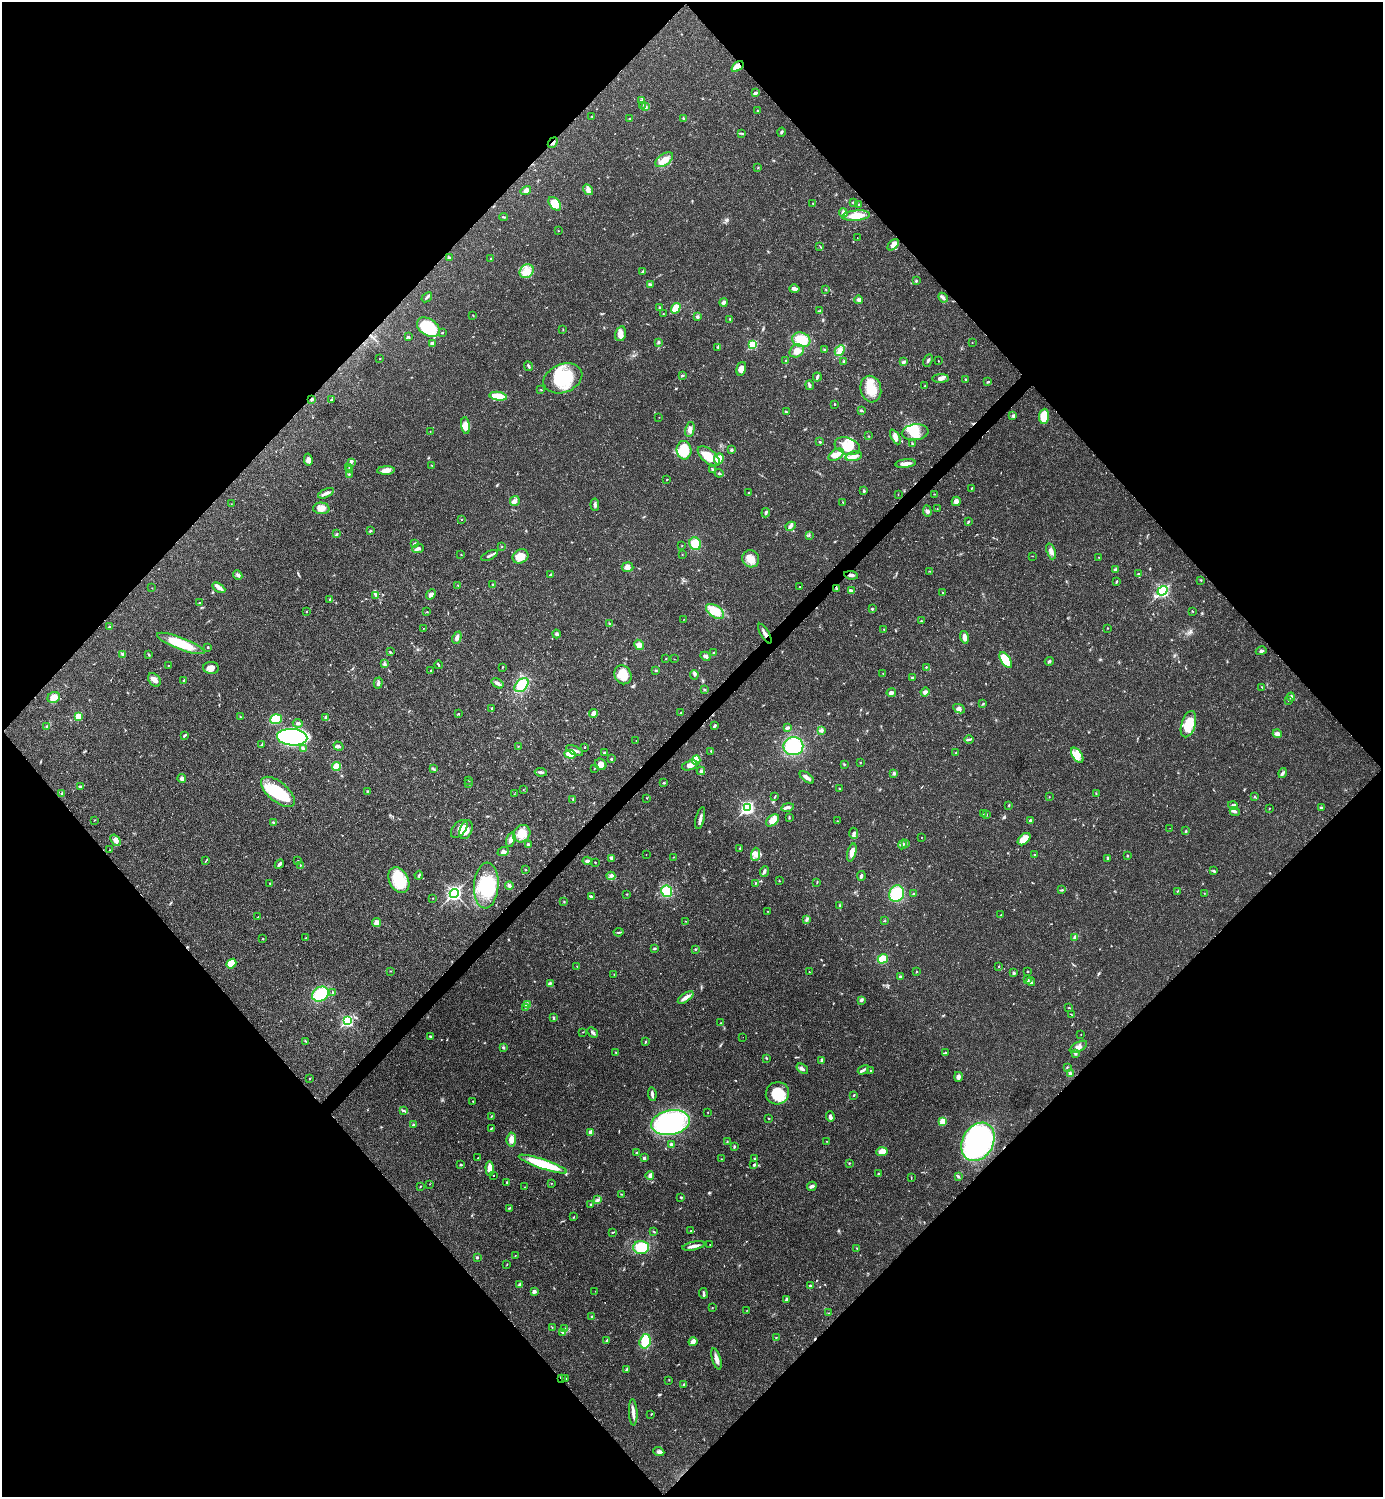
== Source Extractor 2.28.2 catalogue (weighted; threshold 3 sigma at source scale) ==
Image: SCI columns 303-5826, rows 3-5981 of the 5984 x 5985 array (HDU 1 of 3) = the unmasked area's bounding box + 8 px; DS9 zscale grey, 4 x 4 block average (1 PNG px = mean of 4 x 4 image px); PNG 1385 x 1499 px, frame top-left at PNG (2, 2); each listed source drawn as its Kron ellipse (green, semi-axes under 4 px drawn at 4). Shown black and unused: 51% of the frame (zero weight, under 3 of 4 exposures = <1% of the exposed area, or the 3 px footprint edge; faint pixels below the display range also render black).
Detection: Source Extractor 2.28.2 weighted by HDU 2 'WHT'. Background 0.02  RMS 0.0022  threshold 0.01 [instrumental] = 3 sigma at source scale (4.5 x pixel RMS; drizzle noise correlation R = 1.50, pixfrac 1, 0.05/0.05 arcsec/px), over >= 5 px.
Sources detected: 585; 4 inside a brighter object's white glare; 4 cosmic-ray / hot-pixel residue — neither listed nor drawn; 5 coinciding with a brighter row at this scale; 34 inside a brighter listed object's ellipse — not listed separately; of the other 538, all 500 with FLUX_AUTO >= 0.392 (the completeness limit of this list) listed and drawn (38 fainter detections not listed), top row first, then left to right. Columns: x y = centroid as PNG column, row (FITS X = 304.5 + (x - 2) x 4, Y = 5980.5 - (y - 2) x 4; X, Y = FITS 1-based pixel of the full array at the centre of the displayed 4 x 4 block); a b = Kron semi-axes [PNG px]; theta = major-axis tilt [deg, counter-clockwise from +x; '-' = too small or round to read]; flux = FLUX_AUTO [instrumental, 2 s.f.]
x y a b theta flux
737 67 7 4 38 14
755 93 4 2 - 3.1
642 100 4 3 - 2.3
643 105 2 2 - 0.56
646 107 3 2 - 1.4
758 111 2 2 - 0.65
592 116 2 2 - 0.51
683 118 4 2 - 1.4
630 119 3 2 - 1.5
781 132 4 2 - 2.2
742 133 2 2 - 0.73
553 143 6 2 51 1.8
664 160 10 5 36 12
758 168 2 2 - 0.43
588 190 6 3 -58 4.3
526 191 5 3 - 5.2
854 202 3 2 - 2
813 203 2 2 - 0.64
555 204 8 5 -49 22
859 204 3 2 - 0.81
843 213 4 4 - 4.5
856 216 14 5 5 19
504 217 4 2 - 1.3
558 230 2 2 - 0.5
857 238 2 2 - 0.65
893 245 7 4 46 5.3
820 246 3 2 - 0.54
450 258 3 2 - 1.3
491 258 2 2 - 0.66
527 271 7 6 - 12
642 272 3 2 - 1.1
916 280 2 2 - 1.1
650 285 3 3 - 1.9
794 289 5 4 - 4.1
826 289 3 2 - 0.86
427 297 6 2 39 2.4
943 298 5 3 - 2.8
859 300 4 3 - 4.2
723 302 4 3 - 2.8
660 307 2 2 - 1.9
676 308 5 4 - 17
820 311 3 3 - 1.8
663 313 2 2 - 0.55
473 315 2 2 - 0.62
697 317 3 3 - 2.3
730 319 3 2 - 1.1
428 327 13 8 -34 57
563 330 2 2 - 0.56
442 332 3 2 - 0.87
621 334 7 5 77 7.1
408 337 3 2 - 1.2
801 340 9 7 -17 33
658 342 3 3 - 1.7
972 342 2 2 - 0.48
432 343 3 2 - 3.7
753 345 3 3 - 30
718 347 2 2 - 0.97
825 350 2 2 - 0.74
840 350 6 4 45 5.7
797 351 7 6 - 12
380 358 2 2 - 0.58
786 360 2 2 - 0.58
928 360 6 2 63 2.7
844 361 4 3 - 2.1
938 361 2 2 - 0.54
904 362 2 2 - 3.1
528 366 5 2 - 2.3
741 369 7 4 76 8.7
682 375 3 2 - 1.2
817 377 4 3 - 2.4
563 378 20 14 22 74
940 378 8 3 1 4.6
966 379 3 2 - 0.89
988 382 3 2 - 1.3
809 385 5 3 - 2.7
925 386 2 2 - 0.72
871 389 13 10 -77 28
541 390 3 2 - 0.68
498 396 9 3 -9 34
312 399 2 2 - 2.3
331 400 3 2 - 0.68
835 404 2 2 - 1
861 410 4 2 - 2.1
786 412 3 2 - 1.2
1013 416 4 3 - 1.8
1044 416 7 5 84 32
659 417 2 2 - 0.41
466 425 8 4 -83 7.4
690 429 8 4 79 7.5
430 432 2 2 - 0.42
915 432 13 8 6 20
868 436 2 2 - 0.55
895 437 8 4 -62 7
820 442 2 2 - 0.93
912 444 3 2 - 0.93
847 446 13 8 -19 24
684 450 9 7 -84 41
731 450 3 2 - 1.8
836 455 8 5 32 10
709 456 13 6 -40 23
854 456 8 4 14 8.4
719 459 5 4 - 15
308 460 6 4 -79 4.4
351 462 3 3 - 2.1
905 464 10 3 6 8.7
432 465 2 2 - 0.71
349 467 2 2 - 0.45
712 469 3 2 - 1.1
349 470 3 2 - 0.74
386 470 9 4 3 9.8
719 473 4 2 - 2
349 474 3 2 - 1.2
667 480 2 2 - 0.72
971 488 2 2 - 0.71
864 491 3 2 - 1.8
326 493 8 3 24 4.8
748 493 3 2 - 0.91
934 494 2 2 - 0.52
898 495 2 2 - 0.42
515 501 5 4 - 4.7
956 501 5 4 - 6.8
843 502 3 2 - 1
231 504 2 2 - 0.46
595 505 6 3 -86 3.1
321 508 8 6 -4 8
937 509 2 2 - 0.41
927 511 6 3 -85 2.9
766 513 5 2 - 2.1
461 520 2 2 - 0.58
968 522 3 2 - 1.1
791 526 5 4 - 4
370 531 4 2 - 1.5
337 534 3 2 - 1.4
809 535 2 2 - 0.63
414 544 4 2 - 1.8
695 544 6 5 - 21
682 546 2 2 - 0.53
502 547 2 2 - 0.61
418 548 6 3 20 3.3
1051 551 8 4 -70 5.7
461 555 2 2 - 0.61
682 555 2 2 - 0.41
489 556 9 2 26 3.5
520 556 8 6 30 17
1032 556 2 2 - 0.48
1099 557 2 2 - 0.53
751 559 9 8 - 14
627 567 6 4 -5 6.6
1115 570 3 3 - 2.1
929 571 3 2 - 0.73
1138 574 3 2 - 0.78
238 575 5 3 - 3.2
551 575 3 2 - 2.5
851 575 7 3 -7 3.4
1201 580 3 2 - 0.92
1116 581 3 2 - 1.1
458 585 2 2 - 0.68
493 585 4 3 - 1.8
799 587 2 2 - 0.58
152 588 2 2 - 0.41
219 588 7 4 -31 5
836 588 3 2 - 1.5
851 591 4 2 - 4.1
1162 591 5 3 - 110
943 593 3 2 - 0.73
431 594 5 4 - 5.3
375 595 2 2 - 0.92
330 599 3 2 - 0.98
199 603 2 2 - 0.53
872 609 2 2 - 1.3
306 611 2 2 - 0.48
715 611 10 6 -35 24
1192 611 2 2 - 0.65
427 612 2 2 - 0.84
684 619 2 2 - 0.41
921 621 2 2 - 0.6
609 623 3 2 - 0.9
109 627 2 2 - 1.3
423 628 2 2 - 0.42
1108 628 2 2 - 0.67
884 629 2 2 - 0.52
556 634 4 3 - 3
765 634 11 2 -60 5.1
964 637 6 3 -75 7.9
457 638 6 3 64 4.1
181 643 25 6 -21 45
639 645 5 4 - 5.8
208 647 2 2 - 1.1
1261 651 5 3 - 2.5
390 652 3 2 - 1.2
713 653 2 2 - 1.2
123 654 3 2 - 1.6
149 655 3 2 - 0.8
706 656 5 4 - 3.5
666 659 2 2 - 0.67
674 659 2 2 - 0.4
1006 660 9 4 -57 49
1049 661 4 3 - 2.2
384 664 3 2 - 1.5
438 665 4 2 - 1.6
168 666 2 2 - 0.52
502 667 3 2 - 0.72
926 667 2 2 - 0.96
211 668 8 6 -1 7.8
430 670 3 2 - 0.69
656 671 2 2 - 1.6
883 673 2 2 - 0.48
623 675 10 8 -63 23
694 675 5 2 - 1.7
912 678 3 2 - 1.2
154 680 8 5 -53 6.9
184 680 3 2 - 1.3
378 683 6 2 74 3.3
498 683 7 3 -34 3.9
522 685 8 5 45 38
1262 687 2 2 - 0.61
704 689 3 2 - 0.95
925 692 4 3 - 4.3
891 693 4 3 - 3.5
54 697 6 5 - 12
1291 697 4 3 - 2.4
1288 700 2 2 - 0.62
983 704 3 2 - 1.2
492 709 2 2 - 0.92
959 709 6 4 -25 4.8
593 713 4 4 - 5.9
681 713 2 2 - 1
458 714 2 2 - 1
78 716 3 2 - 20
240 716 2 2 - 0.62
326 718 4 3 - 3.6
276 719 6 5 - 49
298 723 5 3 - 2.6
1188 724 13 7 72 33
714 726 4 2 - 2.6
47 727 2 2 - 0.74
787 728 3 3 - 2.8
821 730 4 3 - 2.7
1277 734 4 4 - 4.1
185 735 4 2 - 1.8
292 737 15 8 -4 330
969 739 4 2 - 2.1
636 741 2 2 - 1.4
261 745 3 2 - 0.71
338 746 5 3 - 2.7
518 746 2 2 - 0.57
793 746 10 9 - 80
585 747 2 2 - 0.84
303 749 4 3 - 3.2
574 750 9 2 -25 3.7
711 751 2 2 - 1.1
604 753 2 2 - 2.4
956 753 3 2 - 1.1
570 754 6 4 -4 24
1077 755 8 5 -55 11
611 759 3 2 - 1.2
696 760 4 4 - 34
860 762 2 2 - 0.75
601 764 6 5 - 6.7
844 764 2 2 - 0.83
690 765 8 4 19 7.9
336 767 4 3 - 20
433 768 2 2 - 0.52
594 768 2 2 - 0.56
701 771 4 3 - 2.6
541 772 6 3 -7 2.7
894 773 3 3 - 2.3
1282 773 5 3 - 2.9
807 777 8 3 -38 6.8
182 778 4 3 - 5.3
469 780 2 2 - 0.48
664 783 3 2 - 1.3
469 784 2 2 - 0.62
80 787 3 2 - 2.2
839 789 2 2 - 0.89
523 790 2 2 - 0.41
367 791 3 2 - 1.2
278 792 20 10 -40 62
1096 793 2 2 - 0.69
62 794 2 2 - 0.78
514 794 2 2 - 0.62
775 797 3 2 - 1
1049 797 2 2 - 0.5
1255 797 2 2 - 0.58
646 798 2 2 - 0.45
573 799 2 2 - 1
1009 805 3 2 - 0.98
1233 806 5 4 - 3.7
788 807 6 3 12 4.2
747 808 4 3 - 140
1269 808 2 2 - 0.57
1321 808 4 3 - 2
1235 811 5 2 - 2.6
983 814 2 2 - 0.41
987 814 2 2 - 0.46
789 817 2 2 - 0.73
700 818 11 2 76 5.2
94 820 2 2 - 0.61
772 820 7 5 38 12
1030 820 4 2 - 1.8
837 821 2 2 - 0.61
274 822 3 2 - 1.9
1170 828 2 2 - 0.44
459 829 10 6 50 10
466 830 10 6 70 15
1186 831 2 2 - 0.67
854 833 5 3 - 3.2
522 834 9 8 - 19
921 837 2 2 - 0.42
1024 839 7 4 42 18
116 840 6 4 -51 5.7
511 840 7 4 74 5.6
903 844 5 2 - 1.8
906 844 3 2 - 1.5
528 845 4 2 - 3.1
740 848 2 2 - 1.2
110 850 2 2 - 0.5
503 852 6 3 20 3.4
852 852 9 3 74 9.6
755 854 6 4 86 7
646 855 2 2 - 1.4
1034 855 2 2 - 0.77
1127 855 2 2 - 1.2
673 857 2 2 - 0.48
611 858 4 3 - 2.1
1108 859 4 2 - 1.4
206 861 4 2 - 0.94
297 861 2 2 - 0.53
587 861 4 3 - 2.9
595 863 2 2 - 0.7
279 864 5 2 - 3.1
300 865 2 2 - 0.51
526 870 2 2 - 0.66
764 871 5 3 - 3.5
1213 871 2 2 - 0.94
419 875 4 2 - 1.8
611 876 4 3 - 3.5
861 876 5 2 - 2.4
399 880 14 9 -61 48
779 881 2 2 - 0.64
817 882 2 2 - 0.58
755 883 3 2 - 1.2
270 884 3 2 - 0.63
486 885 23 12 86 66
509 886 4 4 - 3.1
1062 890 2 2 - 0.71
667 891 6 5 - 39
1177 891 3 2 - 0.74
454 893 4 3 - 210
1204 893 2 2 - 0.4
627 894 2 2 - 0.66
897 894 8 7 - 55
914 894 4 2 - 2
591 896 4 2 - 2
433 898 2 2 - 0.53
564 902 2 2 - 0.99
840 906 3 2 - 1.2
768 911 2 2 - 0.43
1001 915 3 2 - 0.96
258 917 2 2 - 0.65
807 919 3 2 - 1.6
686 921 2 2 - 0.44
884 921 2 2 - 0.58
377 923 4 4 - 8.2
619 932 5 2 - 1.7
1075 937 4 3 - 3.5
306 938 3 2 - 1.1
263 939 2 2 - 0.66
655 948 2 2 - 0.87
695 949 2 2 - 1.5
883 959 5 4 - 22
231 964 5 4 - 21
577 966 2 2 - 0.47
999 966 2 2 - 0.72
390 971 2 2 - 0.44
917 971 2 2 - 0.58
1027 971 3 2 - 0.97
809 972 2 2 - 0.65
1014 973 3 2 - 2
614 974 2 2 - 0.54
900 977 3 3 - 2.3
1027 980 3 3 - 2.6
1031 982 4 3 - 2.6
550 983 4 2 - 1.8
332 992 3 2 - 0.99
320 994 9 7 35 71
686 997 9 4 35 6.7
861 1000 3 3 - 2
527 1004 3 3 - 2.4
526 1007 2 2 - 0.72
1069 1008 3 2 - 0.92
1072 1015 2 2 - 0.54
553 1018 4 2 - 1.8
347 1021 4 3 - 98
720 1023 2 2 - 0.55
583 1032 2 2 - 0.62
592 1032 6 3 -44 2.8
1081 1034 2 2 - 0.59
431 1036 4 2 - 1.3
743 1037 2 2 - 0.43
305 1041 3 2 - 1
645 1042 2 2 - 1.1
503 1047 3 2 - 1.8
1078 1047 9 4 28 6.5
616 1052 2 2 - 0.61
945 1053 3 2 - 1.7
1075 1053 4 2 - 1.9
766 1058 3 2 - 1.2
822 1060 4 2 - 3
1067 1067 2 2 - 0.78
802 1069 6 3 -37 3.3
863 1070 6 3 30 3
870 1070 2 2 - 0.98
1070 1073 4 3 - 2.2
958 1077 5 3 - 5.3
310 1078 2 2 - 1.1
777 1093 11 11 - 39
652 1094 7 2 -83 4
854 1095 3 2 - 1.1
473 1101 2 2 - 0.61
404 1111 4 2 - 1.9
708 1112 2 2 - 0.57
491 1116 4 2 - 1.1
830 1116 5 3 - 3.6
769 1118 2 2 - 0.54
942 1121 3 3 - 21
670 1122 19 12 11 180
413 1125 2 2 - 1.2
491 1128 4 2 - 1.3
591 1132 3 3 - 4.7
511 1139 7 4 85 7.4
727 1141 2 2 - 0.58
826 1141 2 2 - 0.43
978 1142 20 15 61 330
671 1144 4 2 - 1.7
734 1147 3 2 - 1.3
637 1152 3 2 - 1.1
882 1152 6 3 5 15
478 1158 2 2 - 0.73
644 1158 2 2 - 4.2
721 1159 2 2 - 0.45
755 1159 3 2 - 0.93
849 1163 2 2 - 0.8
543 1164 25 5 -19 68
460 1165 3 2 - 1.2
754 1165 3 2 - 2
490 1169 7 3 -87 14
878 1173 3 2 - 1.1
650 1175 4 3 - 4.8
493 1176 2 2 - 1.3
958 1177 3 3 - 1.5
911 1178 3 2 - 0.64
507 1182 2 2 - 1.2
551 1183 2 2 - 0.46
430 1184 2 2 - 0.44
420 1186 3 2 - 0.88
812 1186 5 3 - 2.8
525 1187 2 2 - 0.57
622 1194 2 2 - 0.64
681 1197 3 2 - 1.2
598 1200 3 2 - 1.8
591 1205 4 2 - 1.4
509 1208 3 2 - 0.91
574 1217 3 2 - 0.61
653 1231 3 2 - 0.97
691 1231 2 2 - 0.71
613 1232 2 2 - 0.86
710 1245 2 2 - 0.39
694 1246 11 3 12 7
641 1247 8 6 -2 39
857 1248 2 2 - 0.6
515 1255 2 2 - 0.46
477 1257 2 2 - 2.1
507 1264 3 2 - 0.6
520 1285 4 3 - 3.7
810 1286 3 2 - 2.1
534 1291 3 3 - 3.7
595 1291 2 2 - 0.41
703 1293 5 2 - 2.5
786 1299 4 2 - 2.2
712 1308 2 2 - 0.62
747 1310 2 2 - 0.43
829 1313 2 2 - 0.52
592 1317 3 3 - 1.6
552 1327 2 2 - 0.44
565 1329 2 2 - 1.3
563 1332 2 2 - 1.1
776 1337 2 2 - 0.48
607 1341 3 2 - 1.3
645 1341 7 5 74 29
693 1342 4 3 - 8.4
716 1359 11 3 -73 8.3
627 1369 3 2 - 1.3
561 1378 4 2 - 1.1
566 1379 2 2 - 0.4
669 1380 2 2 - 0.68
684 1384 3 2 - 2.1
633 1412 13 3 -87 6.9
651 1414 2 2 - 0.76
659 1452 5 4 - 3.5
Overlapping masked pixels (flux is a lower limit): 6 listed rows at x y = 737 67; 553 143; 312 399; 836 588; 765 634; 561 1378
Diffuse or blended objects may show on this block-average render without a row.